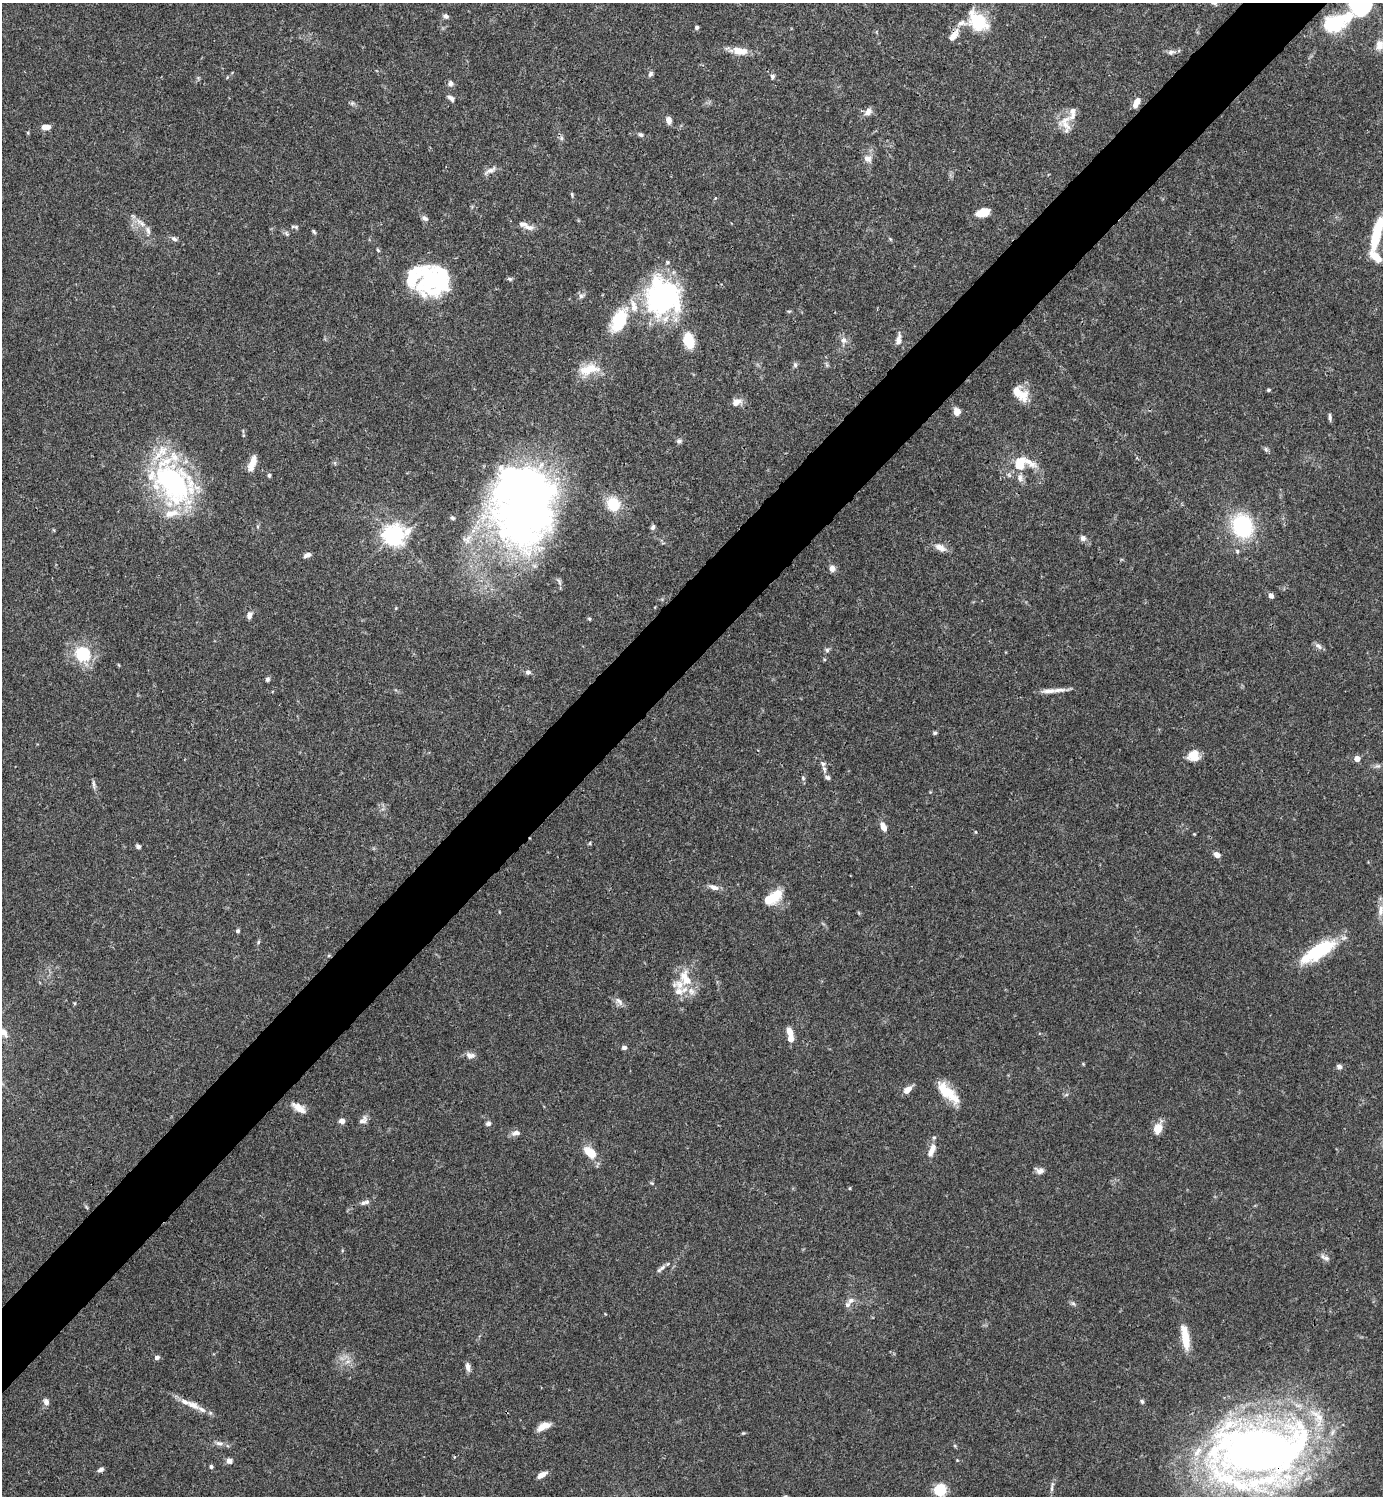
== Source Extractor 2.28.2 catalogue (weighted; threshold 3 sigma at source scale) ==
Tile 10 of 4 x 4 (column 2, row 3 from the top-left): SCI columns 1681-3061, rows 1495-2988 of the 5981 x 5981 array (HDU 1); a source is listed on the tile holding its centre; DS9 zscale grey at full resolution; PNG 1385 x 1498 px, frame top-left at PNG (2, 3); no overlay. Shown black and unused: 5% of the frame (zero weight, under 3 of 4 exposures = <1% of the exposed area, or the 3 px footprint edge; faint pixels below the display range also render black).
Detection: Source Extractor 2.28.2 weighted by HDU 2 'WHT'; one run over the whole footprint, this tile lists its part. Background 0.066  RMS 0.0032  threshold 0.0144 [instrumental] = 3 sigma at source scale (4.5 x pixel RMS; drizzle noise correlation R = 1.50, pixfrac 1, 0.05/0.05 arcsec/px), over >= 5 px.
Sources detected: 175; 6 inside a brighter object's white glare — not listed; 23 inside a brighter listed object's ellipse — not listed separately; the other 146 listed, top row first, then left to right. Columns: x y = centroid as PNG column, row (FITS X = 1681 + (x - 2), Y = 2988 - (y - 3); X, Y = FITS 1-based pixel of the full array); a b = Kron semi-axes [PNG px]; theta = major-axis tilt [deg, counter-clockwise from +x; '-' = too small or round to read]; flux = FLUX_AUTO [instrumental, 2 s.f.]
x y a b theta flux
1214 3 9 6 -3 0.83
445 16 7 6 - 0.96
978 21 28 18 -45 12
1337 22 35 16 22 21
697 27 5 4 - 0.71
954 35 15 7 55 3.2
1380 45 12 9 83 2.9
737 50 14 11 -37 3.3
1171 52 11 6 11 1.3
650 74 7 5 59 0.76
772 76 7 5 74 0.75
451 83 8 7 - 1.1
451 98 9 6 -43 1.1
352 103 7 5 45 0.62
1136 103 12 6 63 3
868 112 10 7 46 2
669 120 8 6 -75 2
1065 123 22 18 -75 5
46 127 10 5 2 2.3
28 133 5 3 - 0.32
640 134 8 5 -31 0.74
561 138 6 5 - 0.72
868 159 12 10 -33 2.1
490 170 19 6 28 1.8
572 195 6 4 -80 0.4
715 198 5 4 - 0.36
983 213 14 8 18 4.7
425 218 10 6 -30 1
140 223 19 6 -37 2.5
293 226 8 4 0 0.57
529 227 15 7 -11 1.9
314 232 7 4 -53 0.51
1377 233 37 9 76 13
174 239 9 6 -34 0.96
890 239 6 4 -71 0.39
378 250 5 4 - 0.43
412 278 23 15 -81 9.6
510 279 7 5 -16 0.58
441 280 29 17 -86 21
581 296 9 7 21 1.1
662 297 41 39 -85 57
619 320 37 19 64 14
898 339 14 6 83 1.9
843 340 9 9 - 1.6
689 341 13 9 -73 11
795 365 7 5 -86 0.77
589 369 28 14 15 7.6
1268 390 5 3 - 0.45
1022 395 17 16 - 5.3
737 402 14 9 27 2.4
957 412 6 5 - 3.5
1330 417 9 4 -84 0.8
679 441 8 6 1 0.79
1266 449 7 4 -89 0.53
1021 461 29 11 -14 8
252 463 17 7 70 3.8
269 475 5 4 - 0.59
1009 475 8 4 -46 0.69
1020 478 11 8 -87 1.7
172 482 58 40 -55 63
522 503 88 62 89 230
613 504 17 15 -62 8.7
452 518 6 5 - 0.51
1242 526 19 16 -66 33
653 527 7 5 66 0.94
393 535 8 7 - 220
1083 538 8 7 - 1.2
940 547 15 9 -30 2.6
1237 551 6 5 - 0.57
307 555 8 5 22 1.3
832 568 8 7 - 1.7
1271 596 6 5 - 1.3
249 615 9 6 75 1.5
589 619 5 4 - 0.39
1318 646 12 6 -38 1.2
827 650 6 6 - 0.69
83 654 18 17 - 15
119 665 5 3 - 0.27
528 672 8 7 - 0.96
267 679 6 5 - 0.71
1049 691 22 7 3 2.5
935 733 6 4 -12 0.53
1194 756 13 11 9 4.2
1357 759 4 4 - 3.3
1377 766 8 6 0 0.88
824 769 11 5 -72 1.1
803 778 6 5 - 0.53
94 784 14 4 -82 0.98
883 827 11 6 -64 2.5
976 832 5 3 - 0.26
590 843 5 3 - 0.36
138 846 5 4 - 0.8
1217 855 8 6 -40 1.7
714 887 13 6 -18 1.9
776 895 17 11 67 6.4
1381 910 17 8 83 2.7
238 931 5 4 - 0.66
258 942 6 5 - 0.46
1318 951 44 14 32 19
329 955 6 3 19 0.36
685 978 23 13 -67 7.6
619 1001 14 7 -40 1.6
75 1003 5 3 - 0.32
790 1032 10 6 -70 3
624 1048 5 5 - 1.1
470 1055 11 8 -6 1.7
1083 1064 4 4 - 0.29
1339 1067 6 5 - 1.2
907 1090 10 6 40 2.7
947 1092 30 11 -44 9.4
1066 1095 6 4 19 0.5
298 1106 17 10 -22 2.8
363 1120 13 8 44 1.7
342 1121 6 6 - 1.6
488 1123 7 6 - 0.83
1158 1129 13 8 67 4.5
515 1133 12 7 12 1.5
932 1150 19 8 68 3.2
590 1152 15 8 -46 6.1
1040 1171 11 8 -14 1.5
652 1183 6 4 -13 0.39
364 1202 15 6 19 1.4
86 1207 6 4 -69 0.41
1325 1258 14 5 -31 1.2
662 1268 11 6 38 1.2
851 1300 10 8 46 1.5
1073 1303 8 5 -53 0.69
1185 1337 30 9 -81 6.5
157 1357 6 5 - 1
348 1361 9 6 18 1.4
468 1367 11 6 -77 1.5
1142 1401 5 4 - 0.59
46 1402 8 6 -74 1.4
193 1405 22 9 -26 4.1
543 1426 15 6 26 3.7
743 1433 5 4 - 0.34
219 1443 12 6 -4 1.4
955 1446 5 4 - 0.37
1257 1452 92 58 9 290
957 1460 4 3 - 0.26
229 1461 6 6 - 1.7
211 1467 5 5 - 0.63
101 1470 8 5 27 0.96
542 1475 12 5 30 1.9
1052 1489 11 4 86 0.93
940 1490 12 11 - 8.7
Overlapping masked pixels (flux is a lower limit): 2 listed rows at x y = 954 35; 1257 1452
Isophote crosses this tile's border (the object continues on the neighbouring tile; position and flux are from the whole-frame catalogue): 3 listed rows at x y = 1214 3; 978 21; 1377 233